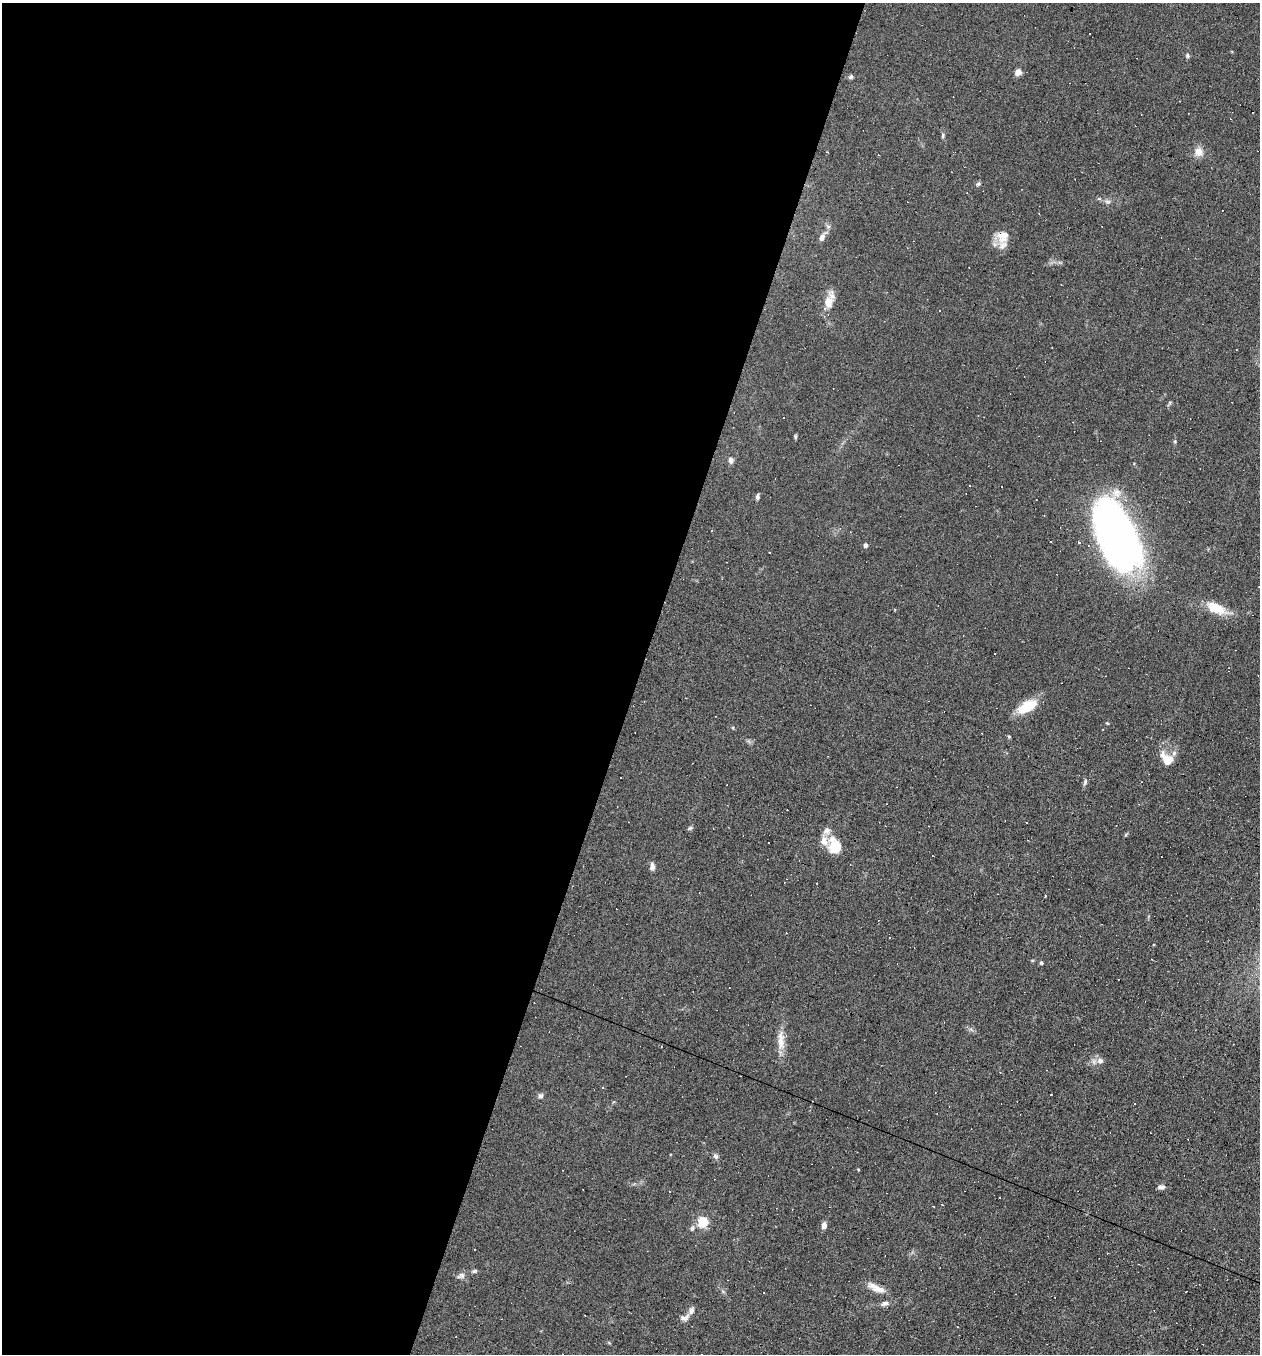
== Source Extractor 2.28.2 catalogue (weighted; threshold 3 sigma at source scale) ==
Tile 5 of 4 x 4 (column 1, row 2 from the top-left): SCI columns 128-1385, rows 2703-4054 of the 5417 x 5405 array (HDU 1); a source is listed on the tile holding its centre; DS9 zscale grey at full resolution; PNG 1262 x 1356 px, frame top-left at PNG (2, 3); no overlay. Shown black and unused: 51% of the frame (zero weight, under 4 of 8 exposures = <1% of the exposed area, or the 3 px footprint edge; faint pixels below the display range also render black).
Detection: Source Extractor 2.28.2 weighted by HDU 2 'WHT'; one run over the whole footprint, this tile lists its part. Background 0.0908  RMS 0.0069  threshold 0.0281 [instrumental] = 3 sigma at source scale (4.09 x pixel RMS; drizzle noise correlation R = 1.36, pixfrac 0.8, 0.05/0.05 arcsec/px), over >= 5 px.
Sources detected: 103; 3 inside a brighter object's white glare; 47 cosmic-ray / hot-pixel residue — not listed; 7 inside a brighter listed object's ellipse — not listed separately; the other 46 listed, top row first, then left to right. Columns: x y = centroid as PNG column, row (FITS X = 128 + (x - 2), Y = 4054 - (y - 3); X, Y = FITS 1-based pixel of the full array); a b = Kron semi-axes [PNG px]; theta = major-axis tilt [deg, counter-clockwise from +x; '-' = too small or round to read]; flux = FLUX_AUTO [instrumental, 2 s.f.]
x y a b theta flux
1089 34 3 2 - 0.76
1187 56 6 5 - 1.1
1018 72 4 4 - 12
850 77 6 5 - 1.3
943 135 8 4 89 1
1198 152 10 9 - 5.6
879 155 3 2 - 0.48
978 184 6 5 - 1.1
1108 202 9 4 -1 1.6
1003 236 18 16 74 8.2
822 237 10 7 64 2.8
829 301 22 11 71 7.9
795 437 7 3 -82 0.81
1175 441 6 3 73 0.75
731 460 7 6 - 2.5
970 485 3 2 - 0.59
757 497 7 4 85 1.5
1122 540 48 44 -24 220
865 545 4 4 - 2.5
1215 608 24 11 -24 15
1026 708 21 14 34 14
1167 759 17 10 -46 10
1085 782 9 5 75 1.4
690 828 8 4 35 0.98
827 830 9 5 -45 2.2
769 842 3 3 - 1.2
835 847 17 15 56 11
652 867 8 6 84 2.8
1041 962 4 4 - 1.2
781 1040 31 8 -87 8.3
1100 1061 8 7 - 2.7
1051 1095 2 2 - 1.1
540 1096 7 6 - 1.7
716 1156 8 6 -34 1.6
1161 1187 8 6 3 2.2
669 1191 3 2 - 0.54
942 1205 3 2 - 0.52
703 1222 6 5 - 24
824 1225 8 6 79 2.8
692 1228 9 5 65 1.5
474 1271 7 5 17 1.2
461 1276 11 7 20 2.4
876 1288 25 8 -25 6.5
885 1303 9 6 15 2.2
685 1318 13 7 14 2.9
702 1354 2 2 - 0.45
Isophote crosses this tile's border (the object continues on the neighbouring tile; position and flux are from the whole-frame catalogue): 1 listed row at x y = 702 1354